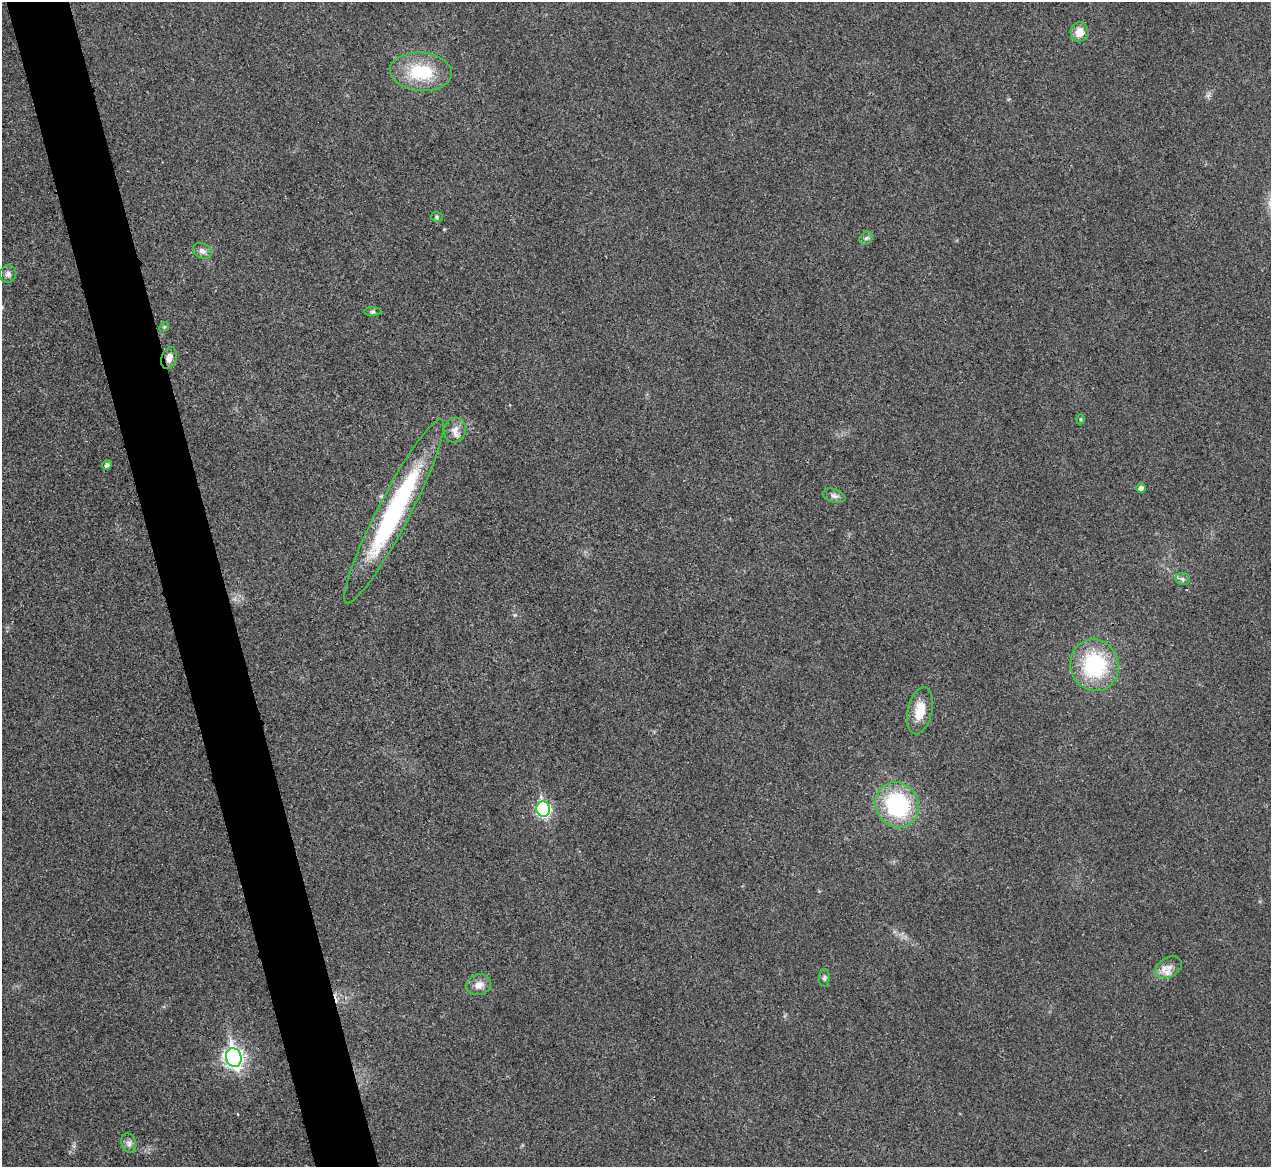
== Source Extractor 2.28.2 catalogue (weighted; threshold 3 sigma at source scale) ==
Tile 11 of 4 x 4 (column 3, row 3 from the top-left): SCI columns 2543-3811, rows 1311-2475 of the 5086 x 5069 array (HDU 1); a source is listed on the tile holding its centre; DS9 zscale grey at full resolution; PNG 1273 x 1169 px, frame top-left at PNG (2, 2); each listed source drawn as its Kron ellipse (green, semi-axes under 4 px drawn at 4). Shown black and unused: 5% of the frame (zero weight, under 3 of 4 exposures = <1% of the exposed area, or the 3 px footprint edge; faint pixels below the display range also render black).
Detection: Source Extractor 2.28.2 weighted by HDU 2 'WHT'; one run over the whole footprint, this tile lists its part. Background 0.0296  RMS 0.0061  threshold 0.0272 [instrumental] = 3 sigma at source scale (4.5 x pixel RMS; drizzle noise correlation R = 1.50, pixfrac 1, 0.05/0.05 arcsec/px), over >= 5 px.
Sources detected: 25; all 25 listed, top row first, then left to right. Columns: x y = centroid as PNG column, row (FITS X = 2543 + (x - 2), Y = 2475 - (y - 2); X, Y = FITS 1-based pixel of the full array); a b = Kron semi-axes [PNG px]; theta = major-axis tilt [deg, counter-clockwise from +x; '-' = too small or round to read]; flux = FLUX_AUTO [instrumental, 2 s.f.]
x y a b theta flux
1079 32 9 9 - 6.5
421 72 31 19 -4 30
437 217 6 5 - 1
866 238 7 5 45 1.3
202 251 10 7 -29 2.8
8 274 9 8 - 2.3
373 312 9 4 0 1.2
164 327 5 4 - 0.67
169 358 11 7 73 3.7
1080 419 5 3 - 0.61
455 430 12 11 - 4.9
107 465 5 4 - 1.8
1141 488 5 4 - 2.4
834 496 12 6 -19 2.3
394 511 103 16 63 100
1182 579 7 6 - 1.6
1095 665 26 24 -75 49
920 711 24 12 77 12
897 805 23 21 -57 60
543 809 8 7 - 87
1169 967 14 9 30 5.2
824 978 9 5 85 1.4
479 985 12 10 17 4.5
234 1057 9 7 -75 260
129 1143 10 7 -71 2.5
Overlapping masked pixels (flux is a lower limit): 1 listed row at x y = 169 358